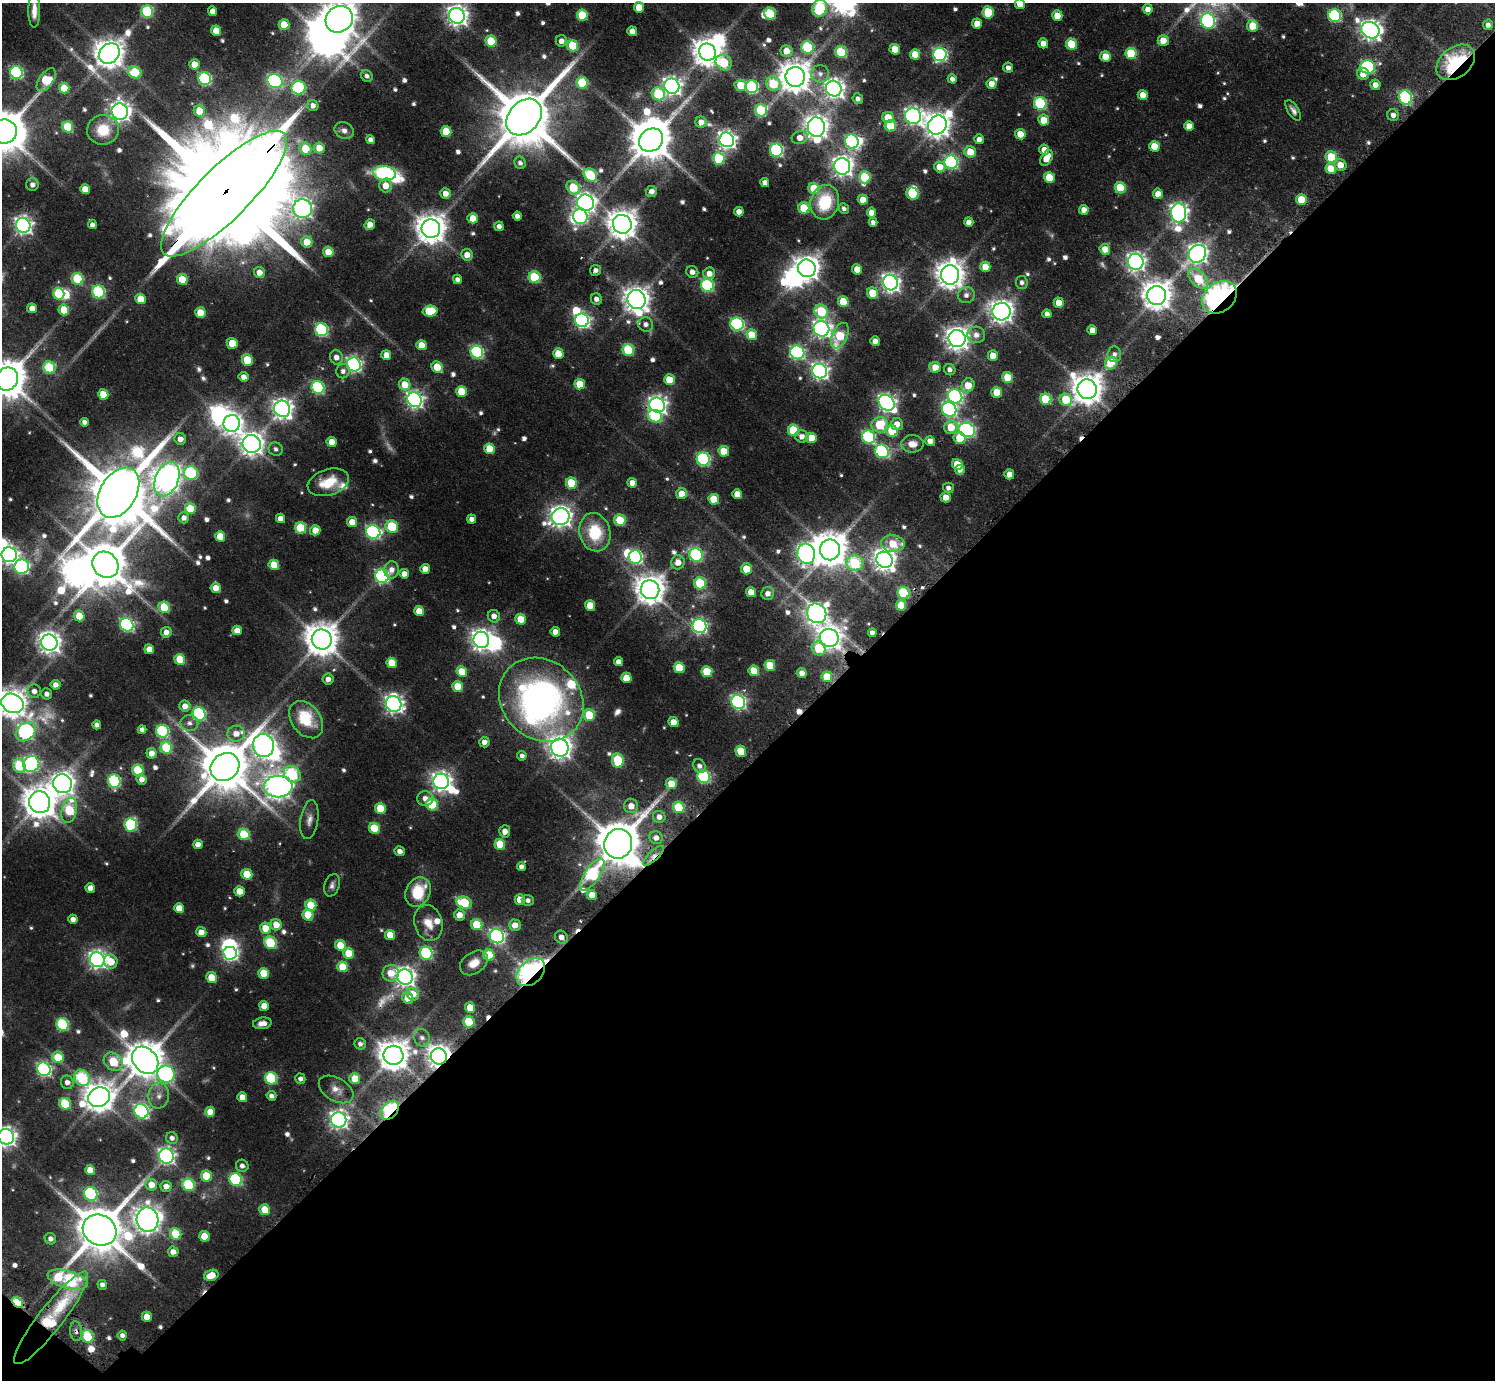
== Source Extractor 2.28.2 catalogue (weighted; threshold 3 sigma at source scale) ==
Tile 15 of 4 x 4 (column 3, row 4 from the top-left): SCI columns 3025-4517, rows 350-1727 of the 6067 x 6068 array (HDU 1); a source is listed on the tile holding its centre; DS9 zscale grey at full resolution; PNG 1497 x 1382 px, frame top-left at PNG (2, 3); each listed source drawn as its Kron ellipse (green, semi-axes under 4 px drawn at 4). Shown black and unused: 45% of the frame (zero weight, under 2 of 3 exposures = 4% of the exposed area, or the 3 px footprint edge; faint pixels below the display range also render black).
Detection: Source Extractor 2.28.2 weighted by HDU 2 'WHT'; one run over the whole footprint, this tile lists its part. Background 0.0655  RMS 0.0064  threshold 0.0288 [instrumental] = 3 sigma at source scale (4.5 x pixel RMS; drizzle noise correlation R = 1.50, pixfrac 1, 0.05/0.05 arcsec/px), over >= 5 px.
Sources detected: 695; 15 too faint to see at this stretch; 23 inside a brighter object's white glare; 8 cosmic-ray / hot-pixel residue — neither listed nor drawn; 5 inside a brighter listed object's ellipse — not listed separately; of the other 644, all 500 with FLUX_AUTO >= 2.73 (the completeness limit of this list) listed and drawn (144 fainter detections not listed), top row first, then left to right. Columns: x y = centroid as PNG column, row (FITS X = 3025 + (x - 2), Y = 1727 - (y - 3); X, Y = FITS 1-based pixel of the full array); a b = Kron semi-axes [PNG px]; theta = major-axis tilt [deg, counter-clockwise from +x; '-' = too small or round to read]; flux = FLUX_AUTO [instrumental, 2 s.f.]
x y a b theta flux
1020 4 5 5 - 9.4
639 7 5 5 - 15
820 8 9 7 67 76
1148 9 5 5 - 5.2
34 11 17 6 90 7
147 11 6 6 - 60
212 11 5 4 - 5
988 12 6 5 - 30
770 14 6 5 - 38
582 15 5 5 - 32
457 16 8 7 - 490
1057 16 5 5 - 12
1335 16 6 6 - 95
339 19 14 12 42 1800
1208 21 8 7 - 150
977 23 5 5 - 8.3
284 25 5 5 - 18
1488 25 5 5 - 3.4
1252 26 6 5 - 15
1370 30 9 8 - 450
216 31 5 5 - 12
632 31 5 4 - 6.9
1163 40 5 5 - 9.4
491 41 5 5 - 28
561 41 5 5 - 4.4
1043 43 5 4 - 7.7
1071 44 5 5 - 26
573 46 6 5 - 39
807 47 6 6 - 65
895 49 5 5 - 16
786 51 6 6 - 9.7
707 52 9 8 - 1000
841 52 6 5 - 52
109 53 11 9 43 1100
1131 53 6 5 - 38
915 54 5 5 - 15
940 54 7 6 - 160
1105 57 5 5 - 14
724 62 9 7 -40 29
1456 62 21 15 38 71
194 64 5 5 - 9.5
1368 67 7 6 - 110
1008 68 5 5 - 3.7
16 72 6 6 - 110
135 72 7 5 -27 37
820 74 9 9 - 4.3
1363 74 6 5 - 8.2
367 76 6 5 - 2.8
795 77 10 9 - 1300
205 79 6 6 - 98
952 79 5 4 - 3.5
46 80 13 7 54 35
275 81 8 7 - 110
582 83 6 5 - 32
773 84 7 7 - 35
991 84 5 5 - 6.9
741 85 6 5 - 15
1375 85 5 5 - 5.4
672 86 8 7 - 320
752 87 6 6 - 100
64 88 5 5 - 18
299 88 7 7 - 85
834 89 8 7 - 450
658 94 7 6 - 43
1143 95 5 4 - 9.1
1405 97 7 6 - 110
858 99 5 5 - 3.2
1040 103 6 6 - 84
313 106 5 5 - 4
761 110 6 6 - 54
1293 110 12 5 -58 3.2
199 111 6 5 - 15
120 112 8 8 - 400
1393 115 6 5 - 4
913 116 8 7 - 280
524 117 20 15 47 6800
888 117 5 5 - 13
1044 120 5 5 - 13
701 122 6 5 - 5.9
937 125 10 9 - 830
890 126 6 5 - 30
1189 126 5 5 - 7.1
68 127 6 5 - 38
816 127 9 8 - 670
103 130 16 15 - 19
344 131 10 8 -23 3.8
446 131 5 5 - 18
4 132 13 12 - 2900
1020 134 5 5 - 12
800 138 8 6 14 6.8
979 139 5 5 - 4.2
370 140 4 4 - 3.8
651 140 13 11 40 2700
727 140 7 7 - 330
852 142 7 6 - 130
1154 146 5 5 - 14
319 148 5 5 - 9.8
306 149 6 6 - 20
776 150 6 6 - 120
1044 150 5 5 - 6.4
970 152 6 5 - 14
1331 157 6 5 - 31
1047 158 9 5 58 11
719 159 6 6 - 53
951 162 7 6 - 130
520 163 6 5 - 2.8
1340 165 6 5 - 9.3
842 166 8 8 - 460
940 167 5 5 - 9.8
1331 168 5 5 - 13
385 173 11 7 -8 80
590 175 7 6 - 46
865 177 6 5 - 40
1049 177 5 5 - 18
765 183 4 4 - 4.4
32 185 6 6 - 3.8
386 185 7 6 - 9.1
573 188 7 6 - 30
814 188 6 5 - 21
1120 188 5 5 - 31
85 189 5 5 - 11
651 191 5 5 - 4.2
445 193 5 5 - 6.5
224 194 85 26 45 45000
912 194 6 6 - 33
1158 194 5 5 - 6.3
863 200 5 5 - 9
1301 200 5 5 - 21
825 202 17 14 76 35
585 203 8 8 - 340
804 208 5 5 - 29
302 209 9 9 - 320
844 209 5 5 - 2.8
1084 210 5 4 - 5.6
739 212 5 4 - 5.9
872 213 5 4 - 7.6
1179 213 10 7 -89 320
517 216 4 4 - 3.4
580 216 8 7 - 130
473 218 5 5 - 11
873 222 4 4 - 3.4
969 222 5 4 - 4.5
622 224 9 9 - 1100
23 225 7 7 - 320
92 225 4 4 - 3.7
370 225 5 5 - 7
499 226 5 5 - 3.5
431 229 9 9 - 1200
307 242 6 5 - 13
1105 249 5 5 - 10
328 252 5 5 - 12
1197 254 9 8 - 400
467 255 6 6 - 7
1136 262 8 7 - 340
985 267 5 5 - 12
807 268 9 8 - 750
857 269 5 5 - 11
596 270 5 5 - 3.6
259 272 5 5 - 7.4
692 272 6 5 - 4.6
709 274 6 5 - 6.9
950 275 10 9 - 950
535 277 6 5 - 53
77 279 6 5 - 46
182 279 5 5 - 19
457 279 4 4 - 3.2
1198 279 12 7 -45 24
1022 282 6 6 - 3
890 283 8 7 - 340
707 285 6 6 - 100
98 292 6 6 - 90
872 293 6 5 - 19
59 294 6 5 - 41
966 295 8 8 - 3.8
1157 295 9 9 - 1100
1219 297 19 14 38 260
140 299 5 5 - 16
596 299 6 5 - 4
636 300 10 9 - 830
843 302 5 5 - 17
1059 303 5 5 - 10
32 308 5 5 - 8
64 310 5 5 - 17
430 311 7 5 4 32
821 311 7 6 - 38
1001 312 9 9 - 570
200 313 5 5 - 18
1047 314 4 4 - 3.5
582 320 7 6 - 210
646 324 7 7 - 3.6
737 324 7 6 - 120
821 329 8 7 - 320
322 330 6 6 - 100
1092 330 5 5 - 6.8
752 335 5 5 - 17
976 335 9 8 - 5
840 336 13 7 66 32
957 339 8 8 - 640
875 341 5 5 - 5.8
232 343 5 5 - 16
421 345 5 5 - 11
628 350 6 5 - 54
477 352 6 6 - 110
797 352 7 6 - 150
558 354 5 5 - 15
1114 354 8 7 - 2.9
386 355 5 5 - 8.7
993 356 5 5 - 8.5
336 357 7 6 - 4.9
247 360 6 5 - 29
1111 363 6 6 - 31
354 364 7 6 - 200
49 367 6 6 - 48
437 367 6 5 - 18
935 367 5 5 - 10
950 370 6 5 - 3.4
343 371 7 6 - 3.4
820 371 7 7 - 310
243 377 5 5 - 4.5
1008 377 5 5 - 18
7 379 12 11 - 2500
669 380 5 5 - 17
580 384 5 5 - 17
405 385 6 5 - 13
968 385 7 6 - 13
318 388 6 6 - 92
1087 389 10 9 - 1300
461 391 5 5 - 22
997 392 5 5 - 15
103 394 5 5 - 16
955 396 7 7 - 170
1046 399 6 5 - 33
415 400 7 7 - 280
1066 400 6 6 - 25
887 403 9 7 -45 320
657 405 8 7 - 320
282 409 8 7 - 430
949 409 7 6 - 170
655 416 7 6 - 63
84 422 4 4 - 3.3
232 423 8 8 - 450
897 424 6 6 - 7.4
880 425 8 8 - 25
951 427 7 6 - 18
793 430 6 5 - 39
967 430 8 7 - 180
892 431 6 5 - 28
802 436 7 6 - 4.6
868 437 7 6 - 90
811 438 5 5 - 15
960 438 6 5 - 17
180 439 6 5 - 6
930 441 5 4 - 5.6
332 442 5 4 - 8.7
252 444 9 9 - 650
912 444 11 8 1 7.8
276 449 7 6 - 2.7
489 449 5 5 - 19
724 451 5 5 - 16
882 451 7 6 - 100
703 459 7 6 - 110
957 464 6 5 - 16
960 470 5 4 - 4.4
191 473 7 6 - 75
1009 474 5 5 - 6.6
167 479 18 11 67 680
328 482 21 13 17 19
571 483 5 5 - 28
632 483 5 4 - 7.1
948 488 5 5 - 3.1
118 493 27 18 58 7700
682 494 5 5 - 9.9
737 494 5 5 - 7.8
946 497 5 5 - 8.2
714 499 5 5 - 22
190 509 5 5 - 24
560 517 9 8 - 530
184 518 5 5 - 3.8
280 518 5 4 - 6.8
471 519 5 4 - 3.8
620 520 6 5 - 36
352 522 5 5 - 9.6
392 526 6 6 - 35
301 528 6 5 - 42
315 530 5 5 - 8.7
373 532 7 6 - 160
595 532 19 15 -75 33
220 536 5 5 - 15
893 544 12 8 -3 20
830 550 10 10 - 1700
806 554 10 9 - 380
9 555 7 7 - 320
696 555 7 6 - 98
635 557 7 6 - 140
884 560 8 7 - 570
678 562 7 6 - 6.9
855 563 8 7 - 57
105 565 14 12 -45 2900
274 565 5 5 - 20
22 567 7 7 - 170
425 569 5 5 - 7.3
746 569 5 5 - 14
392 570 9 7 82 5.1
404 574 5 4 - 6.2
382 576 7 6 - 150
700 583 6 5 - 48
216 588 5 5 - 9.2
650 590 9 9 - 1200
751 592 5 5 - 11
768 593 6 6 - 4.6
903 593 6 5 - 63
590 605 5 5 - 14
901 605 5 5 - 16
164 607 6 5 - 30
419 611 5 5 - 11
817 613 10 9 - 420
79 616 5 5 - 14
494 616 6 6 - 5.5
521 619 5 5 - 15
127 625 7 6 - 130
699 626 7 7 - 190
237 630 5 4 - 7.3
166 632 5 5 - 5.4
555 632 5 4 - 6.4
872 633 4 4 - 3.6
829 638 9 9 - 540
322 640 10 10 - 1600
481 640 8 8 - 500
49 642 8 7 - 560
819 648 7 6 - 27
149 649 5 4 - 7.3
180 659 5 5 - 25
618 662 4 4 - 4.5
392 663 5 5 - 17
770 665 5 5 - 20
679 668 5 5 - 24
754 671 5 5 - 17
462 672 5 5 - 17
707 672 5 5 - 30
802 673 5 4 - 5.1
827 677 5 5 - 18
626 678 5 5 - 12
328 679 5 5 - 4.3
55 685 5 5 - 4.8
458 686 5 5 - 20
34 691 7 6 - 4.5
47 694 5 5 - 3.4
541 700 45 39 -43 270
738 702 7 6 - 190
12 703 11 9 -26 1100
394 704 8 7 - 350
185 706 6 5 - 6.4
199 714 7 6 - 91
589 715 6 5 - 27
306 720 21 14 -53 30
673 722 5 5 - 10
189 723 9 8 - 3.6
97 725 4 4 - 3.1
142 730 4 4 - 3
162 731 6 6 - 89
26 732 11 8 41 180
236 734 8 8 - 7.1
484 742 5 5 - 4.3
263 745 11 10 - 550
166 748 6 5 - 39
560 748 9 8 - 610
741 751 5 5 - 20
151 753 5 5 - 6.2
522 756 5 4 - 2.8
618 761 7 5 -85 44
31 764 8 7 - 160
19 766 7 6 - 47
699 766 7 6 - 3.2
225 767 15 13 38 3800
138 770 6 5 - 39
292 774 9 7 -43 52
704 777 6 6 - 96
142 779 5 5 - 5.4
114 781 6 6 - 86
441 781 8 7 - 440
62 784 9 9 - 650
671 784 5 5 - 13
278 787 14 11 0 820
425 799 8 7 - 5.2
40 802 11 10 - 1400
432 804 6 6 - 39
631 806 7 7 - 7.1
679 807 6 5 - 35
380 808 5 5 - 22
69 810 13 7 78 48
659 817 6 6 - 4.3
309 820 20 9 82 5.4
131 825 6 6 - 89
374 828 5 5 - 28
505 831 6 5 - 4
244 834 6 5 - 38
656 838 7 6 - 3.9
198 844 5 4 - 5.9
500 844 5 5 - 19
618 844 15 14 - 3400
400 851 5 5 - 4.4
653 856 13 5 42 3.7
521 867 4 4 - 3.4
247 874 5 5 - 21
592 874 18 7 55 69
332 885 11 7 72 3.1
90 888 5 4 - 5.7
240 891 5 5 - 12
418 892 15 12 64 27
592 895 5 5 - 8.6
520 900 5 5 - 11
528 900 6 5 - 2.9
464 903 8 6 -20 37
311 905 6 5 - 24
179 908 5 5 - 9.7
308 915 6 5 - 22
459 915 5 5 - 7.5
73 919 4 4 - 4.1
428 923 18 14 -75 11
276 925 6 5 - 11
477 925 6 5 - 26
515 925 6 5 - 8.1
266 928 6 5 - 15
201 932 5 5 - 6.4
390 935 5 5 - 15
497 936 7 7 - 190
561 937 7 6 - 5.6
270 943 6 6 - 55
340 945 5 5 - 18
230 953 7 6 - 180
349 953 5 5 - 19
426 953 6 6 - 83
489 955 6 5 - 26
97 960 7 7 - 360
111 962 7 6 - 16
474 963 15 10 35 8.8
343 967 5 5 - 20
531 972 16 11 43 330
264 973 5 5 - 20
391 973 8 8 - 11
405 977 8 7 - 420
212 978 5 5 - 17
413 994 7 5 -49 10
408 998 6 5 - 11
264 1006 5 5 - 8.2
470 1008 5 5 - 13
469 1022 6 5 - 32
262 1023 9 5 8 5.2
63 1025 6 6 - 75
422 1038 9 8 - 3.5
360 1044 6 5 - 2.8
393 1055 10 9 - 1300
439 1056 8 8 - 600
58 1057 6 5 - 21
145 1060 15 11 -49 2100
113 1062 10 8 -38 35
44 1069 7 6 - 180
166 1074 9 8 - 120
82 1078 9 7 -50 64
271 1078 6 6 - 64
355 1078 5 5 - 14
300 1079 5 5 - 3.1
67 1082 7 6 - 4.2
336 1089 19 11 -30 7
159 1096 13 10 83 5.9
271 1096 5 4 - 3.2
99 1097 11 9 22 1100
242 1097 5 5 - 8.1
65 1104 6 5 - 36
390 1110 11 7 48 110
141 1111 7 6 - 180
210 1112 5 5 - 8.7
339 1120 8 7 - 350
6 1137 8 7 - 420
172 1138 6 5 - 3.3
166 1156 7 7 - 260
242 1166 6 6 - 3.5
90 1170 5 5 - 9.2
206 1176 5 5 - 23
236 1180 7 6 - 87
151 1185 6 5 - 8.9
189 1185 6 6 - 63
166 1186 6 5 - 5.2
91 1194 7 6 - 92
265 1210 5 5 - 17
147 1220 12 11 - 790
100 1230 17 15 -26 4200
176 1234 6 5 - 29
204 1236 5 5 - 14
50 1239 6 5 - 3.2
173 1252 5 5 - 5.3
211 1275 7 5 17 12
68 1280 21 8 -16 100
102 1285 5 4 - 3
17 1302 6 4 -40 41
147 1317 5 5 - 9.1
51 1318 58 12 52 76
76 1331 10 6 -83 2.7
122 1335 5 4 - 2.9
88 1336 6 5 - 45
Overlapping masked pixels (flux is a lower limit): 17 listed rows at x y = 1456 62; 224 194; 1219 297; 657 405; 829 638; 618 844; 653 856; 531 972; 439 1056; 145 1060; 166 1074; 390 1110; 189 1185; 17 1302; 51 1318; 76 1331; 88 1336
Isophote crosses this tile's border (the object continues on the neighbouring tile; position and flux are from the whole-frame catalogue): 9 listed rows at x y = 1020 4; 820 8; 34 11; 339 19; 4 132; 7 379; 9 555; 12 703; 6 1137